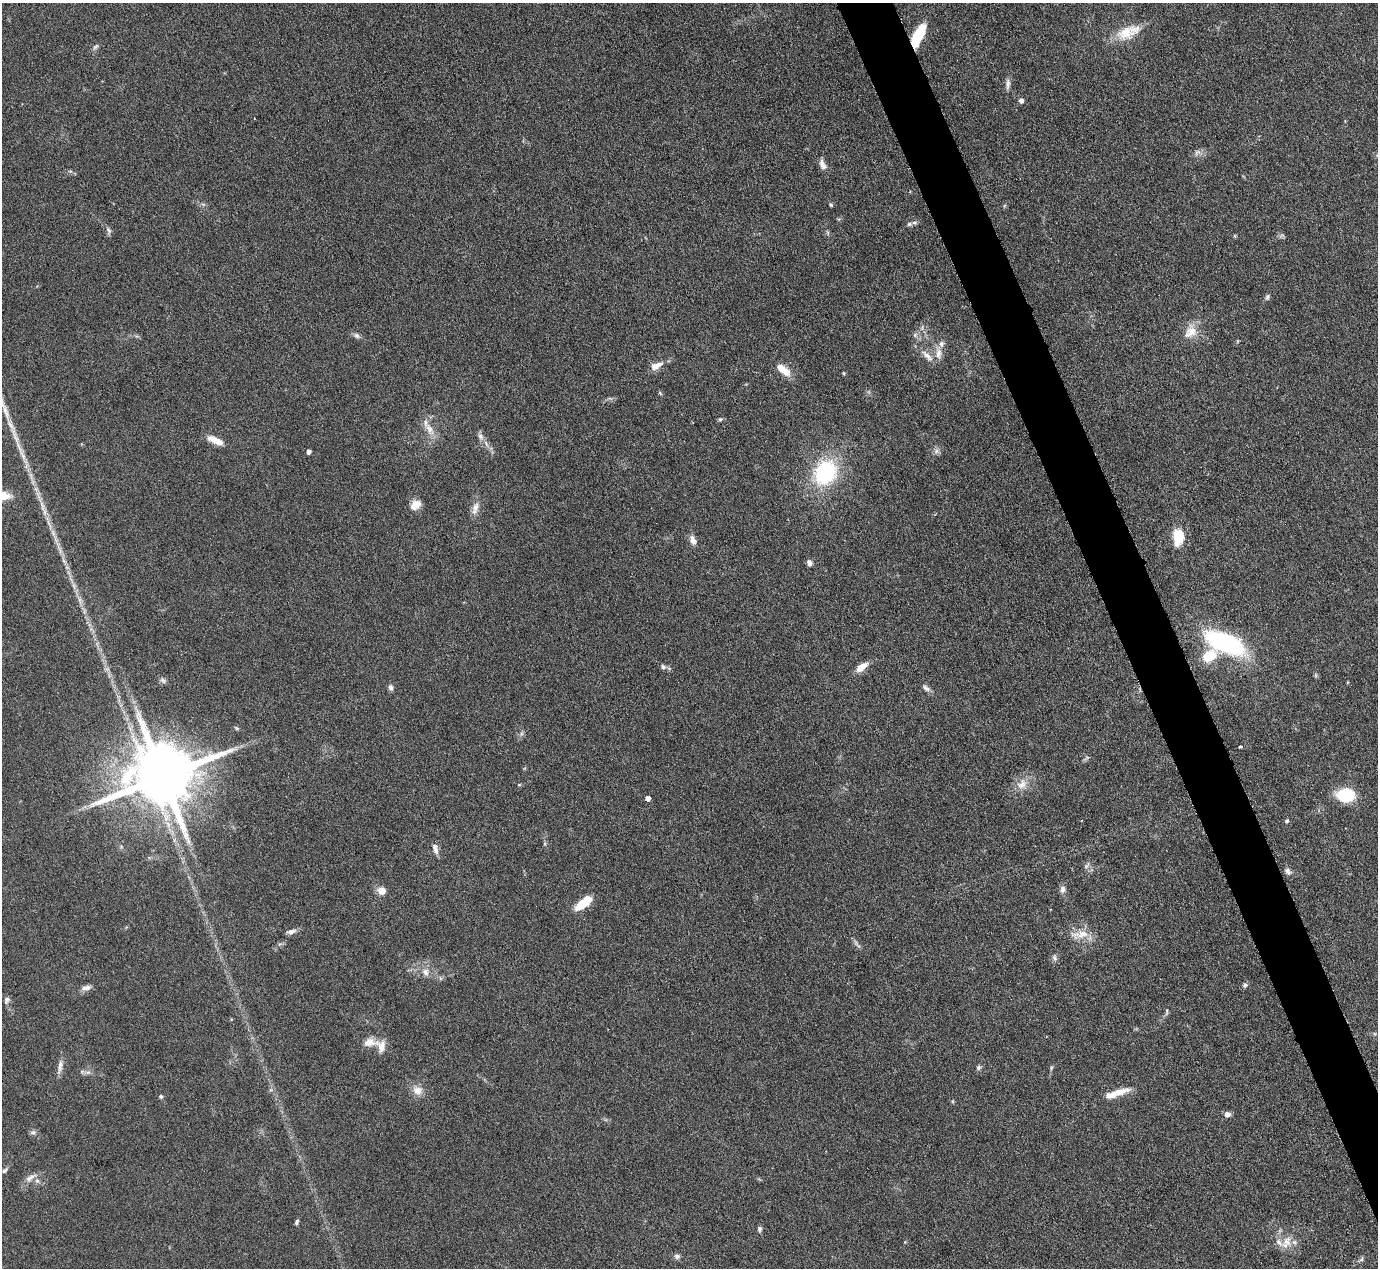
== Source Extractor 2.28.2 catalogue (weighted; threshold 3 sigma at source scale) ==
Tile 6 of 4 x 4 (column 2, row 2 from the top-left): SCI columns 1377-2752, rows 2679-3944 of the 5503 x 5489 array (HDU 1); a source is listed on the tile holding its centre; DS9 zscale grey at full resolution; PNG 1380 x 1270 px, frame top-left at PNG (2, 3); no overlay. Shown black and unused: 4% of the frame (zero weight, under 3 of 6 exposures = <1% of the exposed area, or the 3 px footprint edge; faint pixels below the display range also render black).
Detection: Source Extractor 2.28.2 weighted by HDU 2 'WHT'; one run over the whole footprint, this tile lists its part. Background 0.0746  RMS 0.0042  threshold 0.0172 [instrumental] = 3 sigma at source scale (4.09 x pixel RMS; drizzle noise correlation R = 1.36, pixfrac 0.8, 0.05/0.05 arcsec/px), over >= 5 px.
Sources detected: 94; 8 inside a brighter listed object's ellipse — not listed separately; the other 86 listed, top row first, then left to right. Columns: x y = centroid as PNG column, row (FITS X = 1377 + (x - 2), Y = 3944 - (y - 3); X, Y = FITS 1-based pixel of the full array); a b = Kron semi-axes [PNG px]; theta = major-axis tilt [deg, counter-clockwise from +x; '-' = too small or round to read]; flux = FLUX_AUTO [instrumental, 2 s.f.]
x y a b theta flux
1126 32 29 19 23 11
918 35 25 9 64 16
95 47 10 6 46 1.1
1008 84 15 6 87 1.9
1021 100 5 5 - 1.7
1197 152 11 8 -3 1.8
822 165 14 8 -67 2.4
70 171 6 4 -41 0.67
831 205 6 4 -57 0.54
909 224 8 6 15 1
109 230 10 6 -72 1.2
828 232 8 3 -71 0.61
1282 235 8 5 0 0.82
1235 236 6 3 -71 0.41
1267 297 8 5 74 0.88
1191 332 21 15 57 6.3
356 335 9 6 -32 1.2
1237 341 5 3 - 0.39
938 353 17 8 -88 3.3
927 356 23 7 -46 3.5
654 366 9 8 - 2.6
785 371 13 9 -47 4.5
844 373 5 3 - 0.38
660 393 6 4 -46 0.52
720 419 6 5 - 0.68
429 429 21 9 -59 4.7
480 436 11 7 -58 1.8
215 440 19 7 -24 5.2
936 451 9 7 -15 1.4
308 452 4 4 - 1.8
825 472 24 19 57 39
415 505 12 9 41 4.4
475 508 20 8 72 3.2
1178 537 19 12 88 10
693 540 12 7 -67 2.4
809 563 7 6 - 1.5
1224 642 46 19 -23 53
663 667 7 6 - 1.1
862 667 15 7 38 4.3
163 680 10 6 -38 1.2
1348 682 5 3 - 0.3
391 688 8 6 -81 1.3
926 688 12 6 -38 1.5
236 728 8 4 -27 0.57
1240 746 4 3 - 0.49
1087 758 9 4 35 0.76
162 776 20 16 17 4300
1022 784 17 12 50 5.1
519 785 5 3 - 0.38
1346 795 16 13 0 19
648 798 4 4 - 2.3
1287 821 5 5 - 0.67
435 848 13 6 -75 2.2
1087 866 11 5 51 1.2
1288 871 11 7 -41 1.6
1062 889 11 8 88 1.6
382 891 8 7 - 3.8
583 903 19 7 38 12
291 931 11 5 11 1.9
1080 935 30 11 8 6.2
857 944 15 4 -49 1.2
1055 958 9 6 -65 1.2
425 972 10 9 - 2.6
440 978 6 4 -71 0.57
1245 985 7 7 - 0.96
86 988 13 6 9 1.9
7 1000 9 6 65 1.2
1166 1012 10 4 85 0.74
370 1042 21 11 1 4.7
60 1066 19 6 79 2.6
978 1067 7 6 - 0.97
1051 1067 7 4 81 0.63
88 1072 9 4 1 1.2
417 1090 15 13 -35 4
1119 1092 28 9 16 6
161 1096 5 4 - 0.83
953 1101 6 4 72 0.43
1227 1114 7 6 - 2
33 1132 8 6 10 1
4 1171 8 5 49 0.93
30 1178 19 7 31 2.6
297 1222 6 4 68 0.84
760 1229 7 6 - 1
1287 1242 15 12 77 5.3
677 1256 8 6 1 1.3
1361 1259 7 4 47 0.81
Overlapping masked pixels (flux is a lower limit): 1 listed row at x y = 918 35